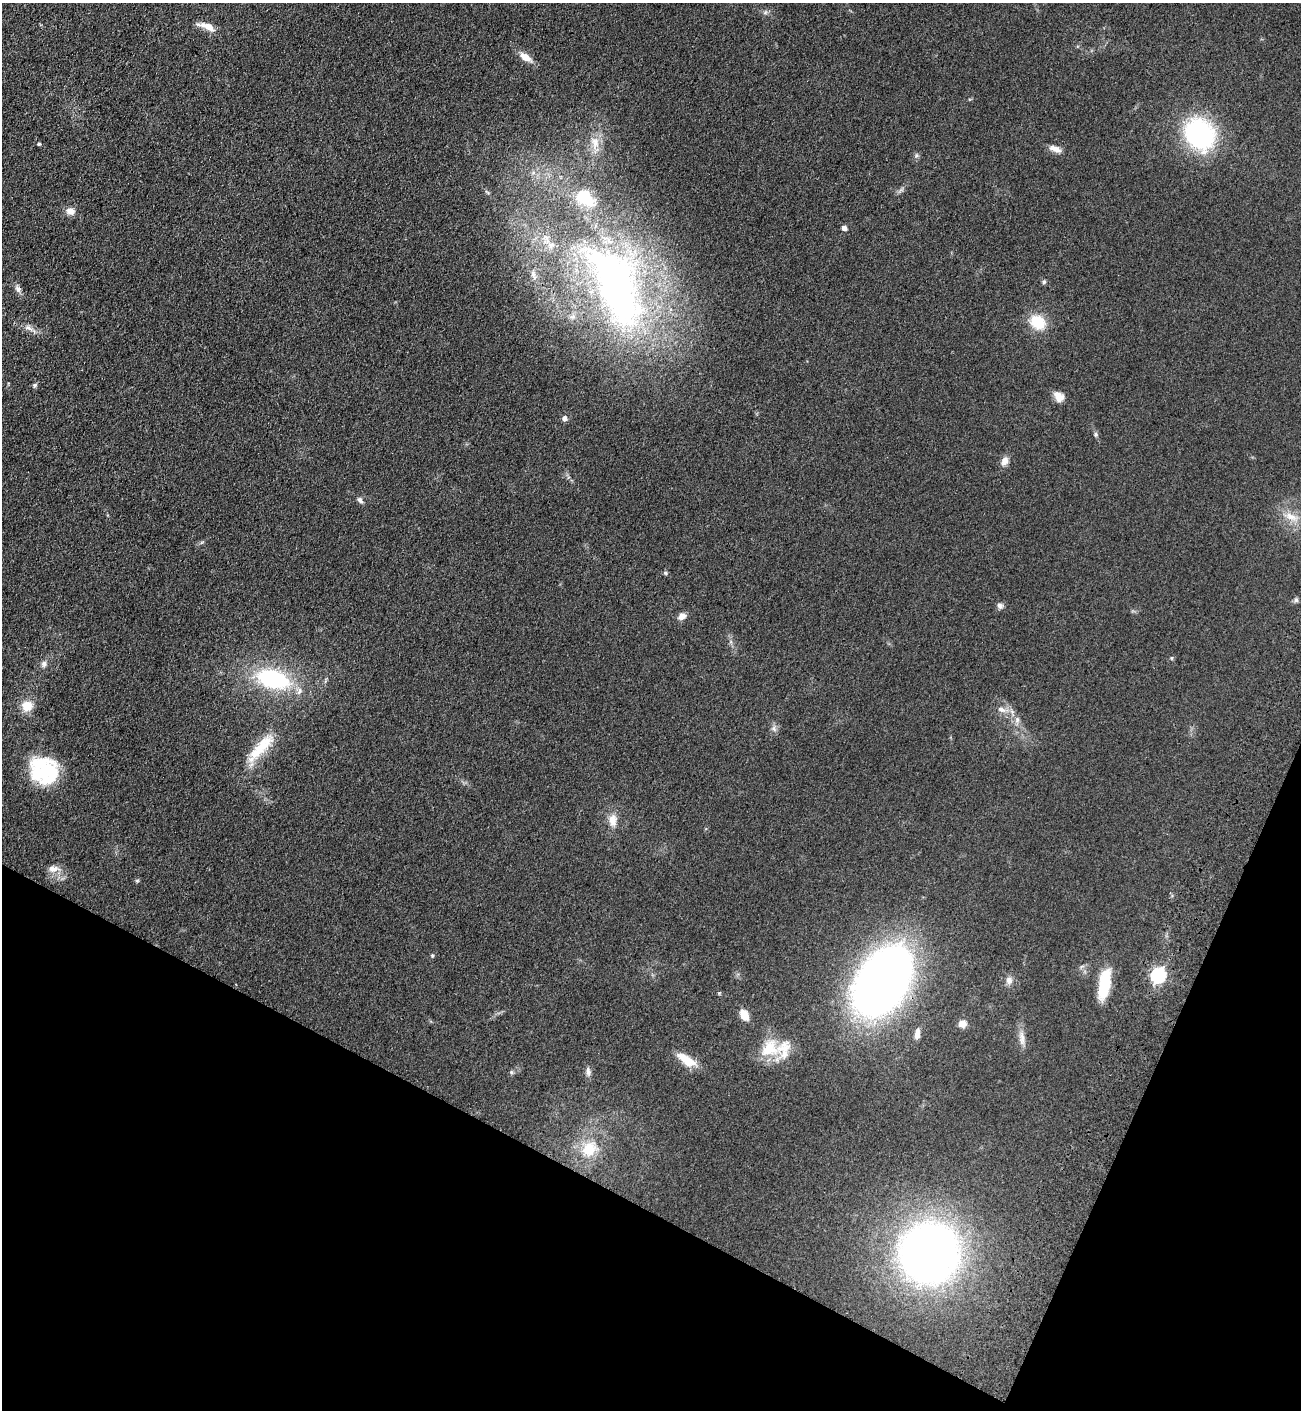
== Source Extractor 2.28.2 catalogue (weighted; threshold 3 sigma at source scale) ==
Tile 15 of 4 x 4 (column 3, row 4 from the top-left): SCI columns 2855-4153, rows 63-1470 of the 5841 x 5757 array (HDU 1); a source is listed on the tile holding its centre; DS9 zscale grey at full resolution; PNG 1303 x 1412 px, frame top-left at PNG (2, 3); no overlay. Shown black and unused: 21% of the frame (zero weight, under 3 of 4 exposures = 6% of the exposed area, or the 3 px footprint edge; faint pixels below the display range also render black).
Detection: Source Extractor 2.28.2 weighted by HDU 2 'WHT'; one run over the whole footprint, this tile lists its part. Background 0.119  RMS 0.0089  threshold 0.0402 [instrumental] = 3 sigma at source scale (4.5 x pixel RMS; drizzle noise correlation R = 1.50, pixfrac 1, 0.05/0.05 arcsec/px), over >= 5 px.
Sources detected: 58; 2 inside a brighter object's white glare — not listed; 3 inside a brighter listed object's ellipse — not listed separately; the other 53 listed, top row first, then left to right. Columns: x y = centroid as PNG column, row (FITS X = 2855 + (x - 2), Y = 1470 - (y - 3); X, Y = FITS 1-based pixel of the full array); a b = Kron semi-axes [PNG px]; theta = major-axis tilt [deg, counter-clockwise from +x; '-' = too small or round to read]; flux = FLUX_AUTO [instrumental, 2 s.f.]
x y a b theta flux
765 13 7 4 19 1.7
207 27 23 8 -25 8.9
525 57 14 8 -32 9.6
1200 134 31 26 -55 120
595 143 19 10 89 12
39 144 4 4 - 1.5
1055 149 16 7 -19 6
70 211 10 8 -16 6
844 228 5 4 - 4.4
533 274 15 5 -70 4
1044 282 6 5 - 1.5
616 286 127 53 -69 390
18 289 10 7 -68 3.3
1038 322 15 11 -37 30
29 328 11 6 -36 4.2
35 385 7 5 50 1.7
1059 397 12 9 -45 8.6
565 418 7 6 - 3.1
1096 434 7 5 -50 1.7
1005 461 13 8 60 5.5
360 500 9 5 -55 2.7
1291 517 20 9 -27 11
665 573 6 5 - 1.4
1296 600 7 6 - 1.8
1000 605 8 7 - 3
682 616 10 8 34 5.2
1171 658 6 4 90 0.97
44 664 9 6 79 3.1
273 679 28 15 -17 110
27 706 11 11 - 14
1001 709 12 6 -28 4.8
1017 720 8 6 78 3.1
774 729 9 5 -64 2.8
262 746 44 15 46 31
43 769 33 29 79 59
613 820 16 11 -89 9.2
53 869 15 9 2 6.7
137 881 6 4 0 1.1
432 955 5 5 - 1.4
1158 975 7 6 - 190
1009 980 10 9 - 4.5
883 982 74 46 58 550
1104 982 29 14 80 29
744 1015 10 7 -60 13
962 1024 7 6 - 9.5
917 1034 13 6 83 5.6
1022 1038 23 6 -87 6.8
769 1048 29 25 29 30
686 1060 26 10 -33 16
588 1071 13 6 -85 3.6
511 1072 6 5 - 1.4
589 1149 20 17 52 26
929 1253 52 52 - 550
Overlapping masked pixels (flux is a lower limit): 1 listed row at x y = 883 982